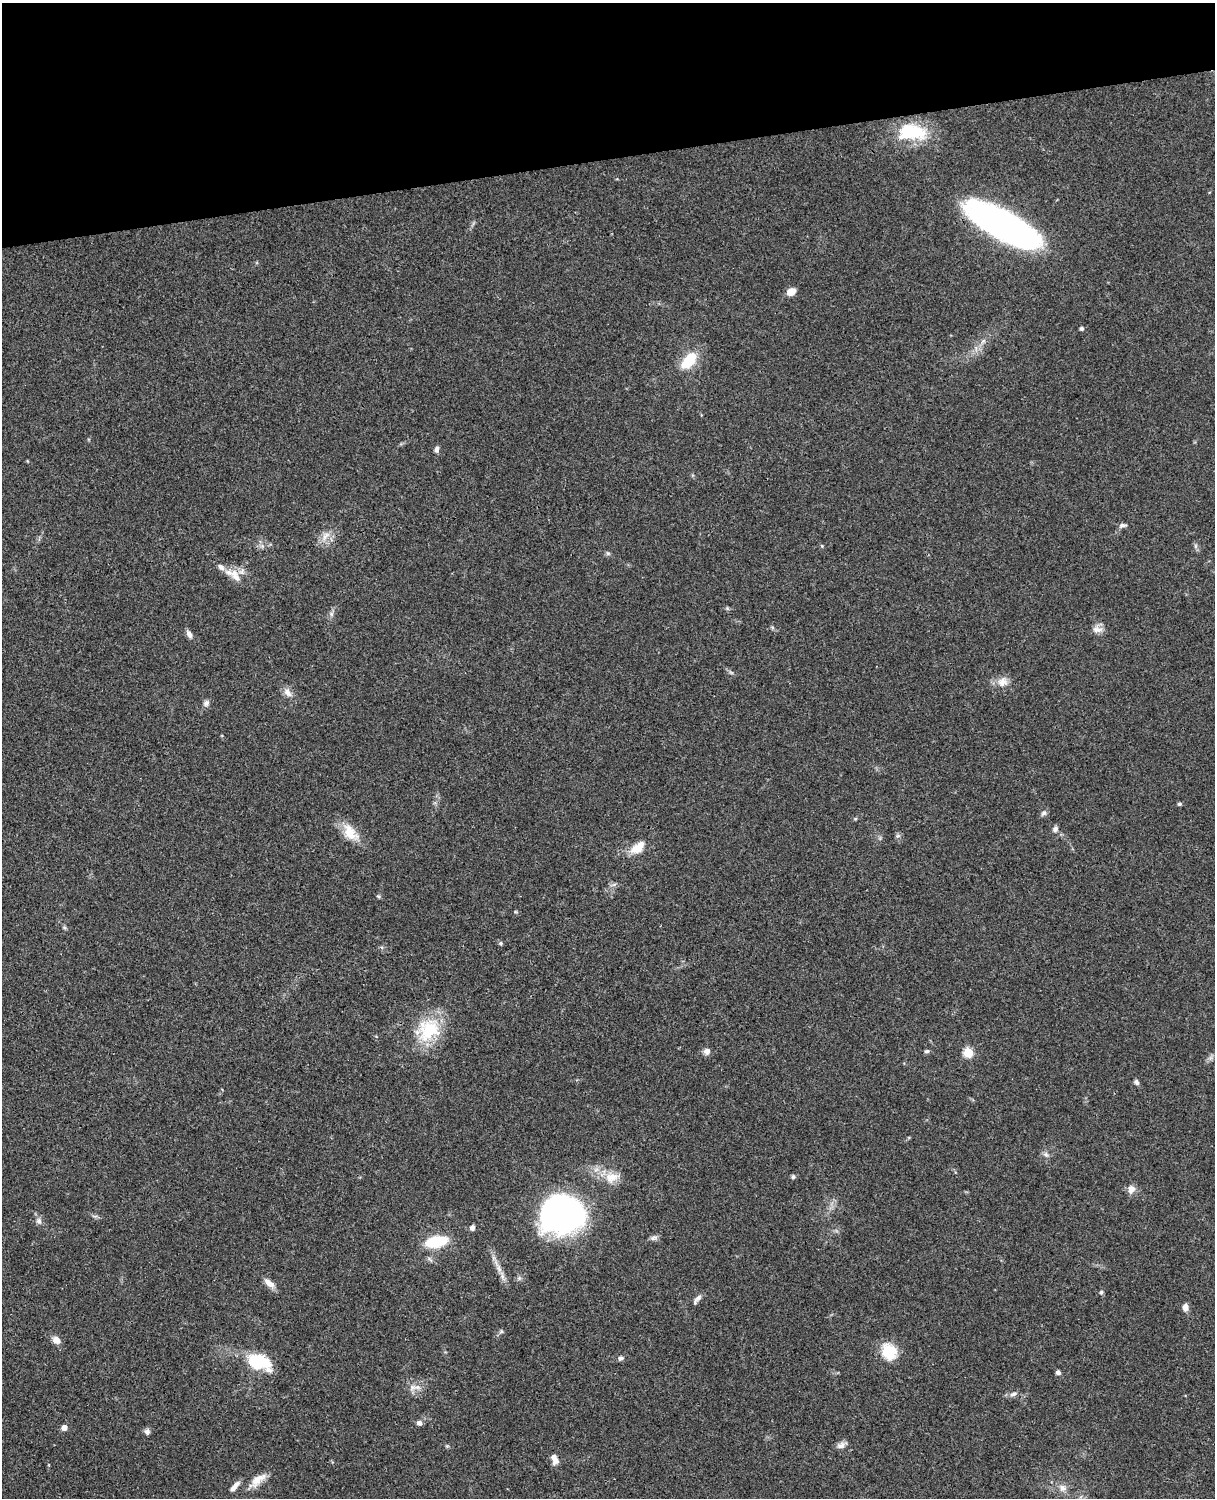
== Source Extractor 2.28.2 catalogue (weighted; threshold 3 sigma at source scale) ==
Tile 3 of 4 x 3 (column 3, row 1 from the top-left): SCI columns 2546-3758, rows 3269-4764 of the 5089 x 4927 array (HDU 1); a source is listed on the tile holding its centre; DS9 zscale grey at full resolution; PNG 1217 x 1500 px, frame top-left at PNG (2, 3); no overlay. Shown black and unused: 10% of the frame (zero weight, under 3 of 4 exposures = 6% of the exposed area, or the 3 px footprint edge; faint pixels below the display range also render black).
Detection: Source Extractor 2.28.2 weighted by HDU 2 'WHT'; one run over the whole footprint, this tile lists its part. Background 0.0901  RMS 0.0061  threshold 0.0276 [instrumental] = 3 sigma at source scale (4.5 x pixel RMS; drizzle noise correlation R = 1.50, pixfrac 1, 0.05/0.05 arcsec/px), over >= 5 px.
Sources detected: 68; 1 inside a brighter object's white glare — not listed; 3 inside a brighter listed object's ellipse — not listed separately; the other 64 listed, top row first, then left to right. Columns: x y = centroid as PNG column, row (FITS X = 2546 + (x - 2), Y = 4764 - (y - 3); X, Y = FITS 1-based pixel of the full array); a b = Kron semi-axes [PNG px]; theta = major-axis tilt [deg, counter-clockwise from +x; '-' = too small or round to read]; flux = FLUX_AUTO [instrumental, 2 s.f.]
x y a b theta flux
912 132 39 20 -4 30
1003 226 64 21 -29 270
791 292 7 6 - 7.6
1081 328 4 4 - 1.5
983 341 8 5 45 1.7
689 360 19 11 50 19
437 449 8 5 82 2
1122 525 10 5 9 1.9
326 535 14 7 36 4.2
822 546 5 4 - 0.65
1195 546 7 4 90 1.2
608 553 6 4 -1 1
235 576 22 11 -55 7.7
331 614 7 4 -90 1.3
1097 629 15 9 -5 3.9
189 634 9 6 -62 2.6
1002 682 15 12 10 5.7
288 692 13 9 -52 4
206 703 9 7 63 2
1179 804 5 4 - 1.2
1044 813 9 6 43 1.6
855 819 6 3 18 0.71
1055 829 8 7 - 1.8
350 833 26 15 -51 12
898 836 7 5 29 1.2
638 848 20 11 39 9.5
614 884 7 4 19 1.2
378 896 5 4 - 0.84
500 943 6 5 - 1
428 1030 31 25 38 33
707 1051 9 8 - 2.6
927 1051 6 5 - 1.1
968 1052 5 5 - 34
1136 1082 7 6 - 1.5
1046 1154 9 6 -49 1.8
612 1177 20 15 18 9.6
793 1177 6 5 - 1.1
1131 1189 11 10 - 3.7
561 1213 35 31 10 220
39 1221 9 7 -63 2.3
472 1228 5 4 - 3
654 1238 12 6 10 1.9
436 1242 17 9 11 33
499 1269 12 6 -73 3.5
269 1283 16 7 -41 4.3
1101 1292 6 5 - 1.1
697 1299 15 5 49 2.3
1185 1307 8 7 - 3.1
501 1331 6 5 - 0.91
56 1340 9 7 -43 4.5
889 1351 19 17 -58 17
620 1358 8 5 21 1.4
256 1361 16 11 -36 36
1058 1372 6 5 - 1.4
413 1387 11 8 22 3.8
1013 1394 9 6 16 2.2
419 1423 6 6 - 2
64 1427 5 5 - 4.1
147 1432 8 7 - 1.9
841 1445 14 7 26 2.9
554 1457 7 6 - 3
258 1480 26 10 40 7.6
235 1486 14 5 50 3.8
1062 1488 11 10 - 4
Overlapping masked pixels (flux is a lower limit): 2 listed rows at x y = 1003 226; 561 1213